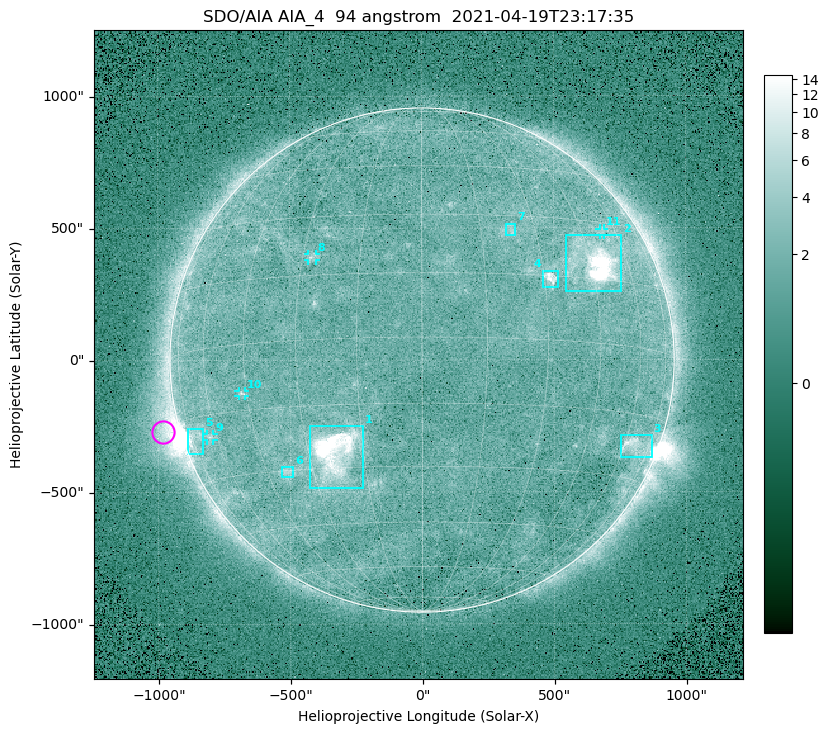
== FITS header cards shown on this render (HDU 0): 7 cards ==
TELESCOP= 'SDO/AIA '
INSTRUME= 'AIA_4   '
WAVELNTH=                   94
WAVEUNIT= 'angstrom'
DATE-OBS= '2021-04-19T23:17:35.12'
CTYPE1  = 'HPLN-TAN'
CTYPE2  = 'HPLT-TAN'

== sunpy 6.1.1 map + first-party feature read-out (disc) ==
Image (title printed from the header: SDO/AIA AIA_4  94 angstrom  2021-04-19T23:17:35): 512 x 512 px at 4.8 arcsec/px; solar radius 955 arcsec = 199 px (full disc in frame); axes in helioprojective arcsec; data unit not stated in the header (colour bar unlabelled)
Orientation: roll -0.137 deg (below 1 deg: not rotated)
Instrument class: DISC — disc imager (sunpy class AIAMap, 94 A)
Bright regions (active regions / flare kernels): reference = the median radial profile (limb darkening/brightening removed); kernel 5 px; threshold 5 sigma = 2.46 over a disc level ~1.74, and >= 1.15x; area >= 9 px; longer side >= 5 px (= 24 arcsec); searched inside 0.97 R_sun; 11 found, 11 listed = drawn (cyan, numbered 1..; 4 of them under ~33 arcsec drawn as corner ticks so the feature stays visible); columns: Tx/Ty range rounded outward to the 10 arcsec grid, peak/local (2 s.f.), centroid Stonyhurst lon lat
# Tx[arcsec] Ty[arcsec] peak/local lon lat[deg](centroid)
1 -430..-220 -490..-250 39 -23 -26
2 540..760 260..470 29 +47 +19
3 750..870 -370..-280 4.6 +65 -22
4 460..520 270..340 6.7 +32 +14
5 -890..-830 -360..-260 5.6 -72 -19
6 -540..-490 -440..-400 3 -38 -30
7 320..360 470..520 2.9 +23 +26
8 -430..-400 380..410 3.1 -27 +19
9 -820..-790 -300..-280 2.9 -63 -20
10 -700..-670 -140..-110 3.4 -47 -11
11 670..690 470..500 2.4 +53 +28
Off-limb structures (1.02-1.3 R_sun): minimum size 50 px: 6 found; the strongest spans PA ~85..115 deg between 1.02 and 1.21 R_sun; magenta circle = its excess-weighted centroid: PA ~105 deg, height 1.07 R_sun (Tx ~-980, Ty ~-270 arcsec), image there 4.7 x the reference